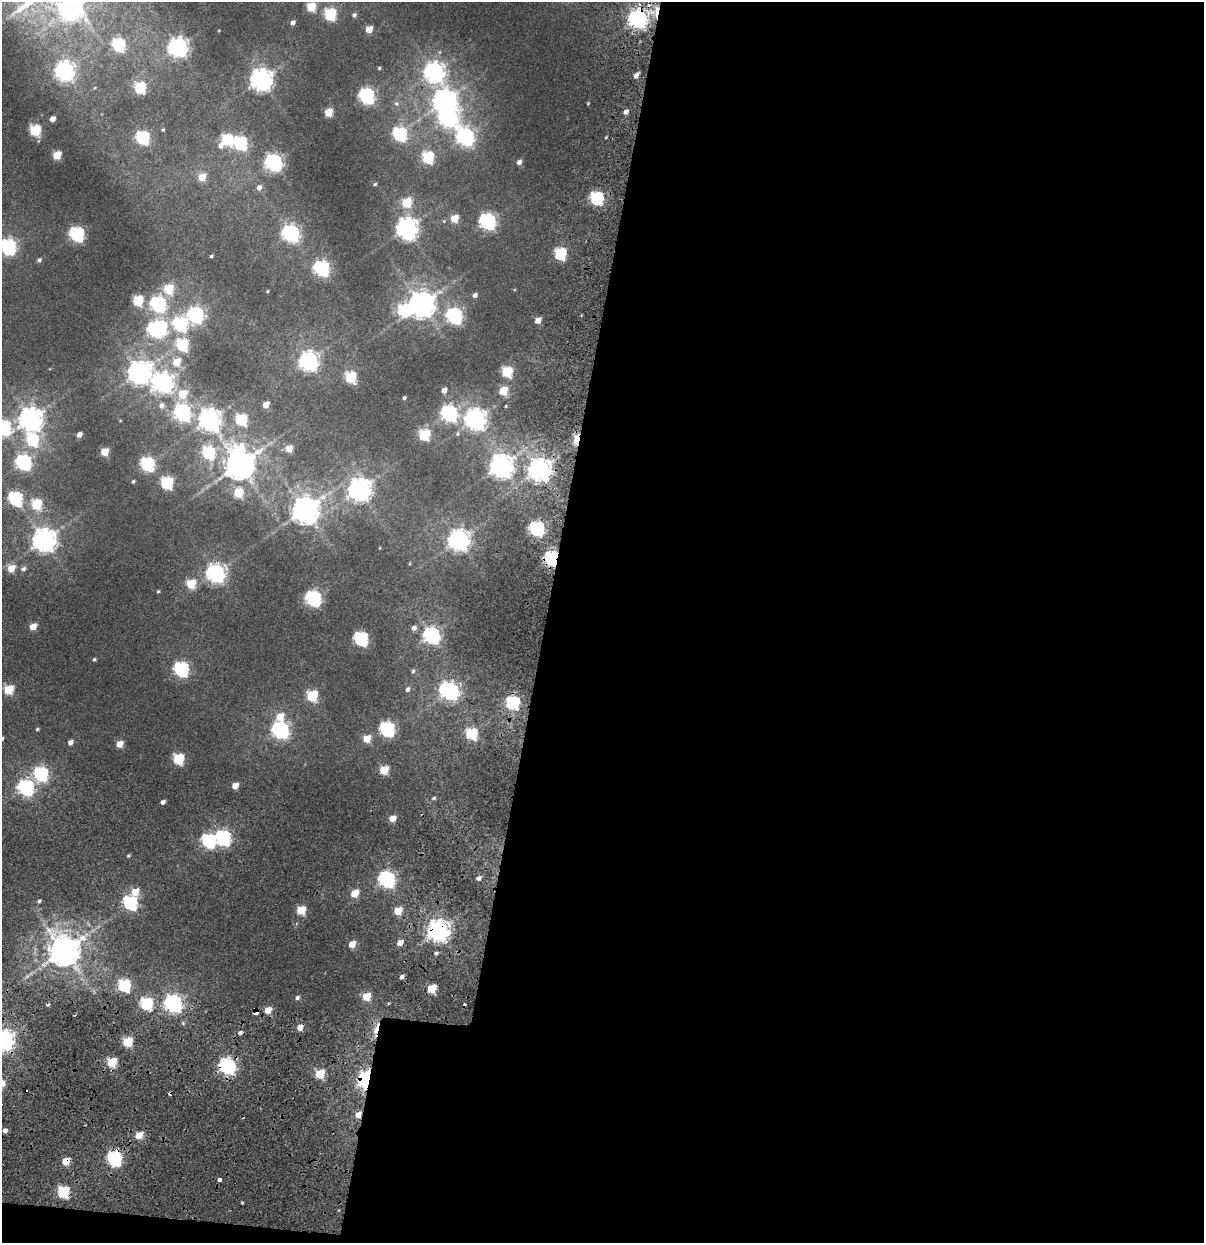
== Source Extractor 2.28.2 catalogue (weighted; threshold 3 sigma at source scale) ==
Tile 16 of 4 x 4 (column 4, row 4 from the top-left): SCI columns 3846-5047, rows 909-2149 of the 5173 x 6321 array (HDU 1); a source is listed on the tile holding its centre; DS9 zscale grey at full resolution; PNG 1206 x 1245 px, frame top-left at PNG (2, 2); no overlay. Shown black and unused: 57% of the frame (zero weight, under 2 of 5 exposures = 17% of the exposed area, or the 3 px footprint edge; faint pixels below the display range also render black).
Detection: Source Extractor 2.28.2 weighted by HDU 2 'WHT'; one run over the whole footprint, this tile lists its part. Background 0.0107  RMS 0.0055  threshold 0.0249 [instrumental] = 3 sigma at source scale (4.5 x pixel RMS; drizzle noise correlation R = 1.50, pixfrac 1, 0.0396/0.0396 arcsec/px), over >= 5 px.
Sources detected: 191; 4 inside a brighter object's white glare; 12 cosmic-ray / hot-pixel residue — not listed; the other 175 listed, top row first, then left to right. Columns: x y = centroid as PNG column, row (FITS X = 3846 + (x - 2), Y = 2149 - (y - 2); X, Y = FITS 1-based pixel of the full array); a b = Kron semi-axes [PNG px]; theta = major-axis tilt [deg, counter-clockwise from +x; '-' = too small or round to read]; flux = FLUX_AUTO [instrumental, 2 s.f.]
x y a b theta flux
640 4 4 3 - 1.3
311 7 6 5 - 20
70 9 10 10 - 240
657 12 19 4 83 4.8
330 14 6 6 - 54
354 15 6 5 - 1.2
638 19 7 7 - 270
293 23 5 4 - 1.9
369 29 5 5 - 9.2
118 45 6 6 - 64
178 47 7 7 - 270
379 68 4 4 - 0.63
64 71 7 7 - 250
434 72 8 8 - 280
636 75 6 5 - 2.5
261 80 8 7 - 410
140 87 6 6 - 43
367 96 7 6 - 130
444 101 9 8 - 400
396 104 7 7 - 1.4
328 112 5 5 - 15
626 112 6 5 - 1.9
52 119 5 4 - 3.5
35 130 6 6 - 41
163 130 4 4 - 0.52
400 134 7 6 - 81
465 137 8 7 - 180
143 138 6 6 - 79
227 140 8 6 43 42
240 143 7 6 - 82
57 155 5 5 - 17
428 157 6 6 - 48
274 162 7 7 - 200
519 162 5 4 - 2.2
202 177 5 5 - 11
375 184 5 4 - 0.59
259 187 7 6 - 2.3
597 198 6 6 - 88
406 202 6 5 - 21
454 218 5 5 - 11
444 221 4 4 - 0.44
487 221 7 7 - 160
407 228 9 8 - 360
290 233 7 7 - 170
77 234 6 6 - 110
8 247 7 7 - 140
560 253 7 6 - 45
211 256 4 3 - 0.75
39 260 6 5 - 1.1
322 268 7 7 - 130
168 289 6 5 - 25
267 291 4 3 - 0.5
475 295 5 4 - 1.8
138 300 6 5 - 33
158 304 7 7 - 130
421 304 8 8 - 700
403 310 7 7 - 45
196 315 7 7 - 130
454 316 7 7 - 140
538 320 5 4 - 5.3
180 324 7 7 - 93
155 329 7 6 - 110
182 344 6 6 - 56
308 361 7 7 - 250
177 362 6 5 - 12
139 372 8 8 - 430
507 372 6 6 - 36
350 377 6 6 - 42
163 382 8 8 - 290
444 390 5 4 - 3.1
503 390 6 5 - 16
183 394 7 6 - 14
404 398 4 3 - 0.8
161 405 7 7 - 2.1
266 405 5 4 - 6.7
506 406 4 3 - 0.4
182 412 7 7 - 160
449 413 7 7 - 150
30 419 8 8 - 450
210 419 8 8 - 400
241 419 6 6 - 45
475 419 8 8 - 340
3 427 7 7 - 110
79 434 5 4 - 3.6
424 435 6 6 - 37
32 440 7 7 - 54
289 449 5 5 - 9.8
104 452 5 5 - 15
208 452 7 6 - 54
24 462 7 7 - 130
147 464 6 6 - 95
239 465 9 8 - 990
501 465 8 8 - 440
539 469 8 7 - 420
133 481 3 3 - 0.72
167 483 6 6 - 54
359 489 8 8 - 440
238 493 6 5 - 21
15 499 7 6 - 93
36 504 6 6 - 34
305 510 9 8 - 670
537 529 7 6 - 110
44 540 8 8 - 480
458 540 8 7 - 360
552 558 7 6 - 120
11 568 6 5 - 9.7
23 569 7 5 39 1.5
216 573 7 7 - 250
191 584 6 5 - 21
158 591 5 4 - 0.55
313 598 7 7 - 150
33 626 5 4 - 8.5
414 628 6 5 - 2
432 635 7 7 - 160
361 639 7 6 - 93
94 659 5 4 - 0.65
181 669 7 6 - 110
413 671 5 4 - 0.9
8 689 6 5 - 25
407 689 6 5 - 1.3
450 691 7 6 - 210
312 695 6 6 - 37
513 702 7 6 - 80
280 717 7 5 51 10
37 729 4 4 - 0.6
387 729 7 7 - 120
280 730 7 7 - 170
471 734 6 6 - 44
367 738 6 5 - 10
70 742 5 5 - 2.4
119 744 5 4 - 7.1
178 759 6 6 - 40
384 770 6 5 - 19
41 774 7 6 - 88
235 786 5 4 - 6.1
26 788 7 7 - 140
434 798 6 4 28 0.78
163 802 5 4 - 1.6
392 818 5 4 - 6.9
223 838 7 7 - 120
208 840 7 6 - 88
128 856 5 3 - 0.58
479 878 6 5 - 1.6
387 879 7 7 - 160
135 892 6 5 - 11
354 893 6 5 - 11
39 901 4 4 - 0.95
130 903 6 6 - 87
301 910 6 5 - 19
398 911 6 5 - 11
438 930 7 7 - 390
400 942 6 4 34 4.1
352 944 5 5 - 7.4
64 951 9 9 - 1100
436 953 4 4 - 0.83
402 977 5 4 - 1.4
124 985 6 6 - 60
432 989 6 5 - 20
366 996 6 5 - 14
297 998 6 4 46 1.2
146 1003 6 6 - 55
173 1003 7 7 - 200
268 1010 6 5 - 7
376 1029 19 5 70 4.7
3 1040 7 7 - 310
128 1042 6 5 - 24
111 1062 6 5 - 26
227 1066 7 7 - 150
320 1074 6 5 - 23
366 1080 6 5 - 230
5 1130 4 4 - 2.1
139 1135 5 5 - 11
114 1158 7 6 - 110
219 1180 3 3 - 4.1
63 1192 6 6 - 45
Overlapping masked pixels (flux is a lower limit): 8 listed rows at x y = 657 12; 638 19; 552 558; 438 930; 376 1029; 227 1066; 366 1080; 114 1158
Isophote crosses this tile's border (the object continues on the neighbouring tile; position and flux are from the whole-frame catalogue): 4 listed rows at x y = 70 9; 8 247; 3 427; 3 1040